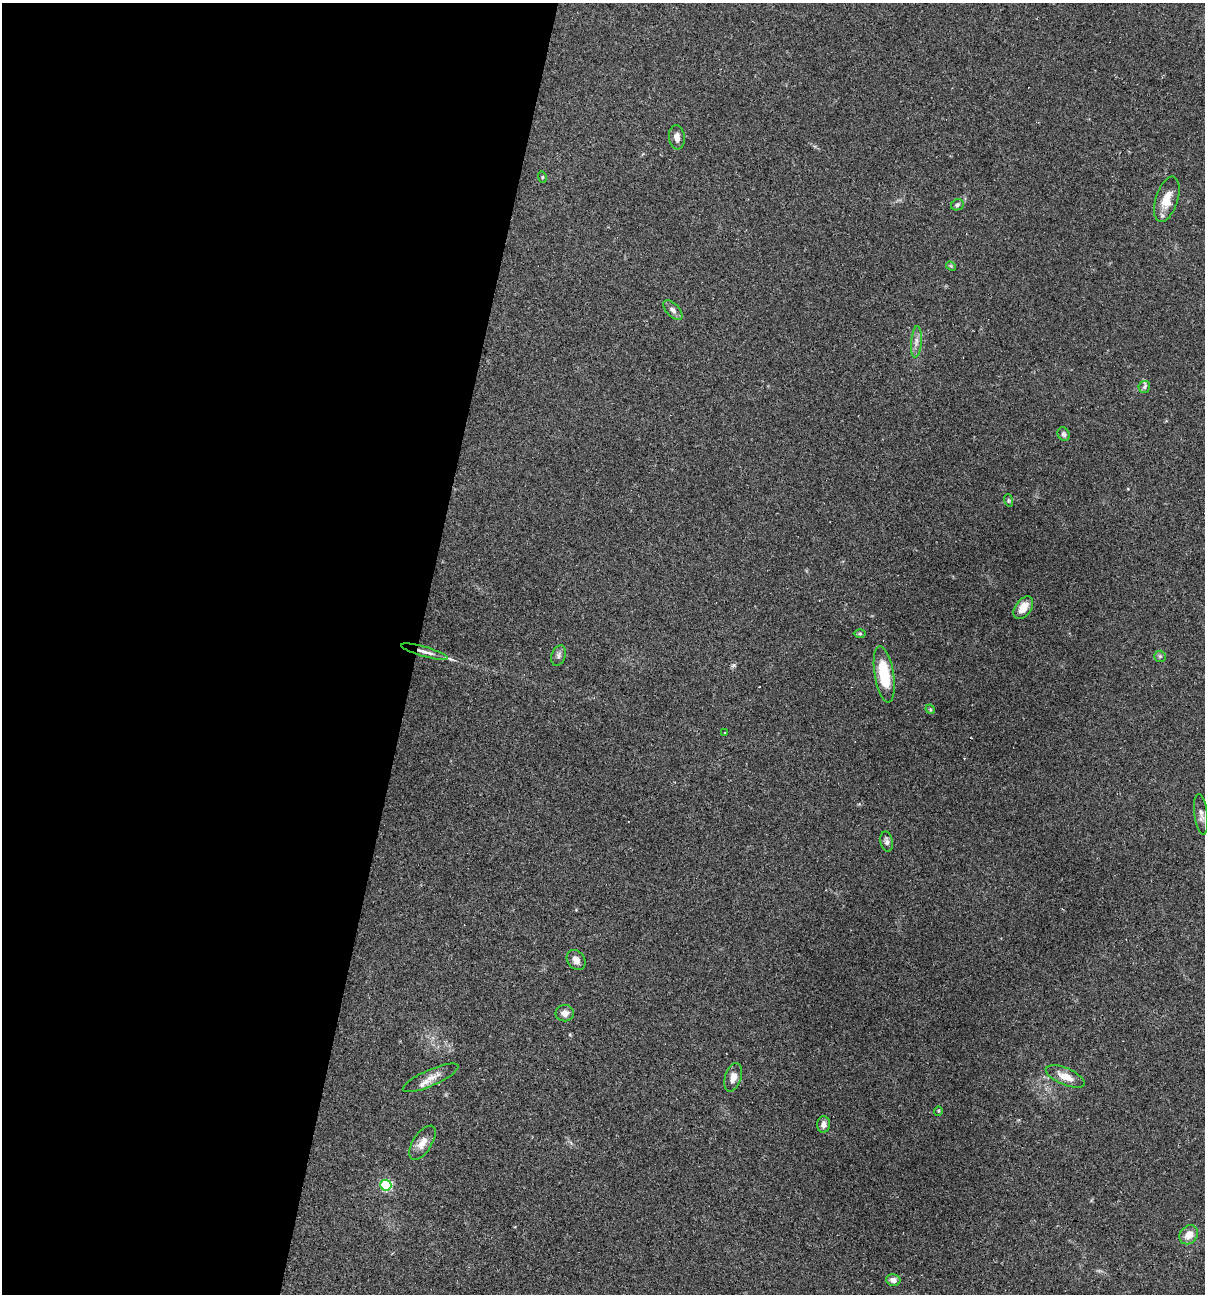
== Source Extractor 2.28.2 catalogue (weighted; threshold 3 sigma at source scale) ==
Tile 5 of 4 x 4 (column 1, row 2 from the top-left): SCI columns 249-1451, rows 2583-3874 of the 5184 x 5165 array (HDU 1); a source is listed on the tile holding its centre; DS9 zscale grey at full resolution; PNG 1207 x 1296 px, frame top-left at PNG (2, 3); each listed source drawn as its Kron ellipse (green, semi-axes under 4 px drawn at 4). Shown black and unused: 35% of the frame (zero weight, under 2 of 3 exposures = <1% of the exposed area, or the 3 px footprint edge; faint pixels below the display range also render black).
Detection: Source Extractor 2.28.2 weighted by HDU 2 'WHT'; one run over the whole footprint, this tile lists its part. Background 0.0493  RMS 0.005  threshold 0.0227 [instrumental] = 3 sigma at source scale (4.5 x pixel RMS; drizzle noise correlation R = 1.50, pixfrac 1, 0.05/0.05 arcsec/px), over >= 5 px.
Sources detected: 31; all 31 listed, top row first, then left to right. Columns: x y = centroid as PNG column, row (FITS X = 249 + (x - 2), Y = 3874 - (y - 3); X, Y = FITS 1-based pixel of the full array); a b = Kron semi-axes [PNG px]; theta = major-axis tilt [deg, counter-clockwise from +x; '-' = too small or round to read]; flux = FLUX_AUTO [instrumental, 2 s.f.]
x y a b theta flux
677 137 12 8 -84 3.2
542 177 5 3 - 0.44
1167 199 23 11 73 8.1
957 205 6 5 - 1.2
951 266 5 4 - 0.64
673 310 12 6 -46 2.1
916 342 16 5 86 2.6
1144 387 6 5 - 1.1
1063 434 7 5 -65 1.5
1008 500 6 4 -72 0.71
1023 608 13 8 54 6
860 634 6 4 0 0.7
424 652 24 5 -16 3.8
559 656 10 7 69 1.8
1160 656 6 5 - 0.84
884 674 28 9 -81 20
930 709 5 4 - 0.6
725 733 3 3 - 3.2
1201 814 21 6 -83 2.8
887 842 10 6 -78 1.7
576 960 11 8 -52 2.8
565 1013 9 8 - 2.9
1065 1076 21 8 -23 6.4
733 1077 14 8 71 3.7
431 1078 30 8 24 5.2
938 1111 4 4 - 0.56
823 1124 8 6 87 2.4
422 1143 19 9 57 4.7
386 1185 5 5 - 45
1189 1235 10 8 48 5.1
893 1280 7 5 -13 2
Overlapping masked pixels (flux is a lower limit): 1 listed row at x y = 424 652